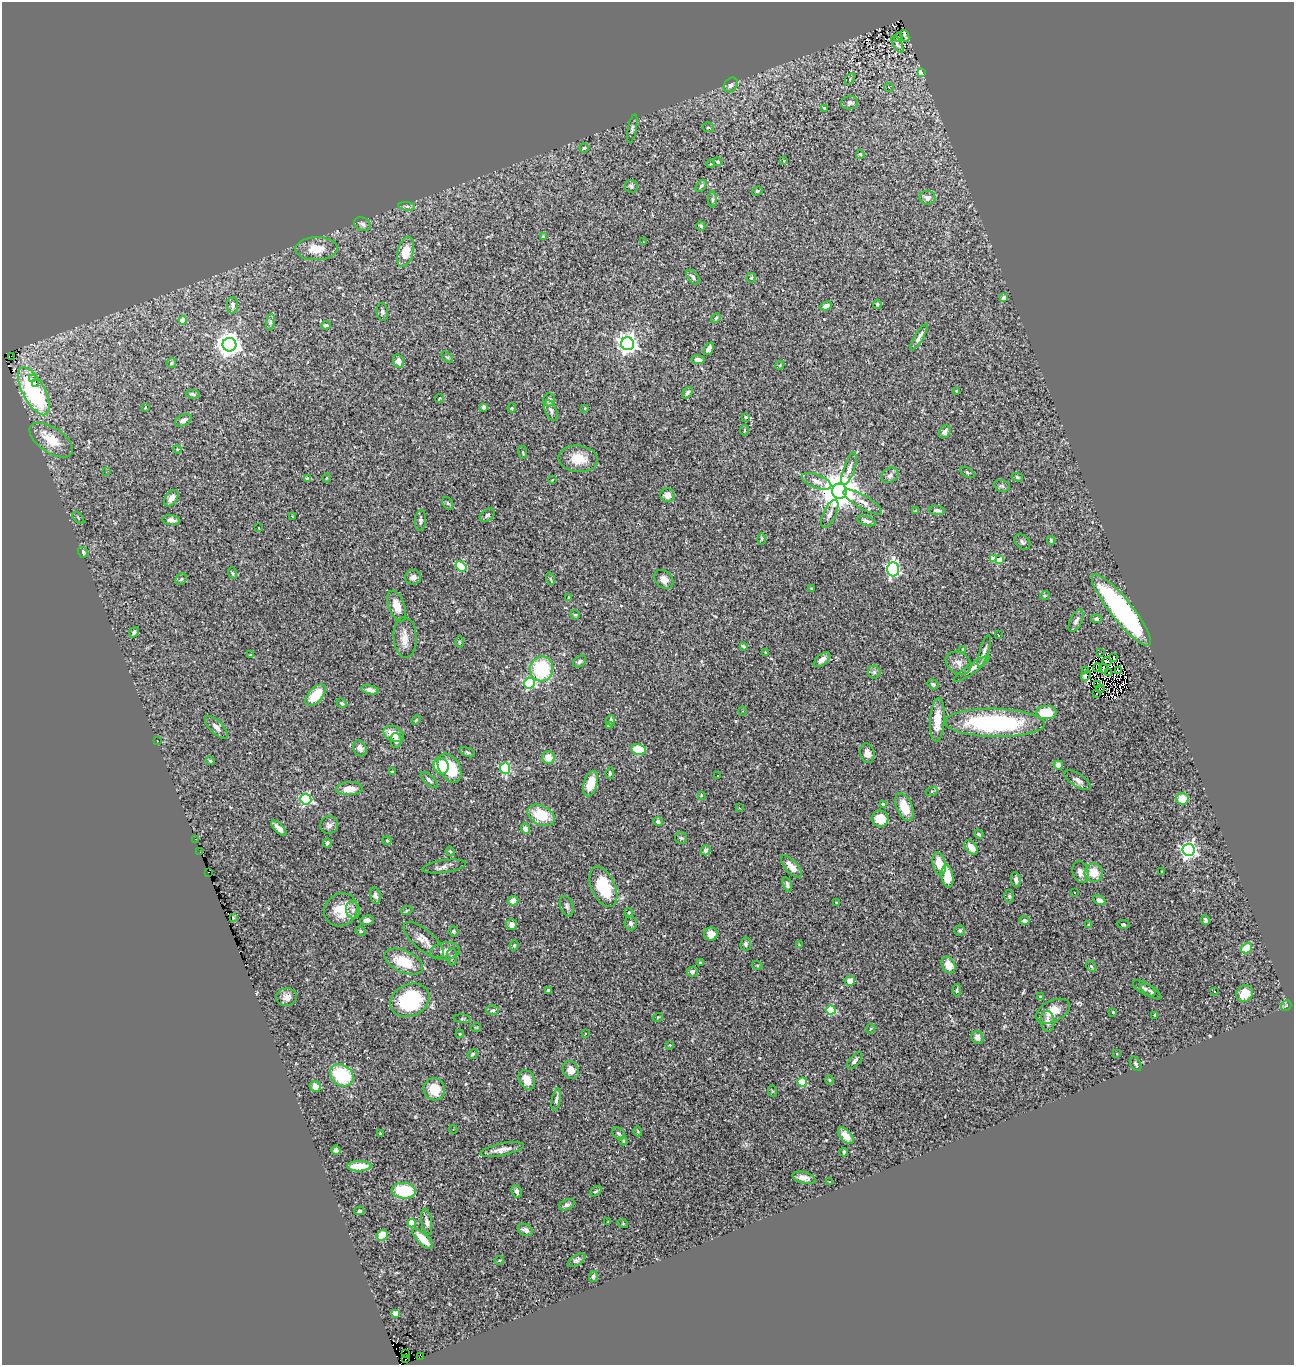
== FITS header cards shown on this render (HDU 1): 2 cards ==
NAXIS1  =                 1292
NAXIS2  =                 1363

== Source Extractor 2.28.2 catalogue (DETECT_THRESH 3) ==
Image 1292 x 1363 px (HDU 1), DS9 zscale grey, 1 PNG px = 1 image px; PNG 1296 x 1367 px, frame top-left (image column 1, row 1363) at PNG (2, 2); each listed source drawn as its Kron ellipse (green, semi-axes under 4 px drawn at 4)
Background 0.484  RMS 0.021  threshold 0.0625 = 3 sigma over >= 5 px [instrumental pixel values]
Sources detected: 316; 1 with non-positive FLUX_AUTO (blend fragments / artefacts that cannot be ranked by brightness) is neither listed nor drawn; the other 315 listed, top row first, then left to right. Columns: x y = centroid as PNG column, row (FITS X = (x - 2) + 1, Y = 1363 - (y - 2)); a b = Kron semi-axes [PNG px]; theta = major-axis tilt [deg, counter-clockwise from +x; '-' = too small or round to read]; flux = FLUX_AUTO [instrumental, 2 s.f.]
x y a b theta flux
905 36 6 2 -68 1.6
898 37 4 2 - 4
897 44 9 4 -60 3
921 72 4 4 - 27
850 79 6 3 56 1.7
731 85 8 6 48 5.3
889 87 5 3 - 1.2
850 103 9 6 11 5.3
825 108 4 4 - 1.9
708 127 5 5 - 1.9
632 129 14 4 79 3.3
584 148 5 4 - 2
860 154 4 4 - 2.7
784 161 3 3 - 4.1
718 162 4 4 - 2.3
711 164 4 3 - 1.4
631 186 6 6 - 3
701 186 7 4 51 2.6
757 191 5 4 - 2.1
927 198 8 7 - 6.3
713 200 8 4 90 3
407 206 8 4 -7 3.3
362 224 9 6 -25 4.5
701 226 5 3 - 2.2
543 237 3 3 - 2.6
643 241 2 2 - 0.74
316 249 21 11 2 28
405 252 15 8 74 28
693 277 8 5 -51 4.3
751 278 5 5 - 1.7
1004 298 4 4 - 9.8
877 304 5 3 - 2.1
233 305 8 5 -89 4.6
826 306 6 4 24 6.1
382 312 9 6 -82 3.5
716 318 6 3 45 1.8
183 320 4 4 - 29
270 322 8 4 82 3.3
326 325 4 3 - 3.2
919 337 15 4 59 7.3
628 344 6 6 - 940
229 345 7 7 - 1300
709 349 6 4 63 5.7
11 356 3 2 - 20
447 357 7 4 -43 1.6
698 360 6 4 -7 6.3
398 361 7 5 -76 8.7
171 363 5 4 - 2.1
780 365 5 3 - 1.4
32 378 2 2 - 540
36 383 2 2 - 23
34 391 26 11 -62 110
956 391 3 3 - 1.3
687 393 6 4 51 2.6
193 394 7 4 -8 2.7
439 399 4 2 - 1
549 400 6 6 - 3.7
484 407 4 4 - 3
145 408 3 3 - 2.1
512 408 4 4 - 1.3
585 408 4 4 - 1.2
551 410 11 5 -68 4.5
746 417 3 3 - 2.3
183 420 9 5 26 4.8
744 430 5 3 - 1.2
945 432 7 5 55 6.1
51 440 25 12 -34 32
177 449 4 3 - 1.3
523 452 6 4 -82 1.8
578 459 19 13 -6 27
849 469 17 5 71 8.1
106 472 2 2 - 0.71
967 472 8 4 -27 2.1
890 475 9 7 36 5
1017 477 5 4 - 2.1
326 478 4 3 - 1.1
308 479 4 3 - 3.3
552 480 3 2 - 1.1
817 481 15 6 -21 9.4
1002 486 8 6 -12 2.9
839 491 7 7 - 4400
667 495 7 7 - 8.7
171 498 9 5 53 10
863 502 22 6 -30 13
448 503 7 5 -59 2.2
937 510 8 4 -6 4.6
916 511 4 3 - 1.6
830 514 15 6 65 6
487 515 8 5 37 3.6
292 516 3 3 - 1.2
78 518 7 3 -46 1.3
171 520 9 5 -7 5.9
420 520 10 5 86 4.1
866 521 10 4 -18 4.8
259 528 3 2 - 1.2
762 539 6 4 89 1.4
1051 540 4 3 - 2.3
1022 542 9 6 -41 3.4
83 552 6 4 -56 5.1
993 559 4 4 - 22
1000 560 4 4 - 21
461 566 6 4 -39 77
893 569 7 5 89 290
232 573 6 4 -70 1.4
413 577 8 7 - 5.6
181 579 6 5 - 2.1
551 579 6 4 -69 1.7
664 580 11 8 -43 8.3
811 588 3 3 - 1.5
1045 595 5 3 - 1.1
569 598 3 3 - 2.6
397 606 16 8 -69 18
1121 610 45 10 -51 290
575 615 5 4 - 1.7
1096 619 5 4 - 3.7
1076 621 12 6 64 6.5
134 632 5 4 - 4
998 635 3 2 - 1.1
405 637 20 11 -86 16
459 642 5 3 - 1.4
743 646 4 3 - 1.6
963 649 4 3 - 1.3
984 651 17 4 73 5.3
765 652 3 3 - 1.2
1100 653 2 2 - 3.1
251 655 3 3 - 1.5
1114 657 3 2 - 1.2
822 660 10 5 38 8.1
1107 661 5 2 - 1.4
580 662 7 5 36 3.1
958 663 14 10 -33 9.3
1098 668 4 2 - 0.59
542 669 12 11 - 87
972 669 21 5 35 9.4
1103 669 5 2 - 1.4
1119 670 3 2 - 0.65
1085 671 4 2 - 1.5
874 672 6 6 - 3.3
1109 673 3 2 - 1.1
1086 676 5 4 - 5.6
530 683 5 5 - 170
933 684 5 4 - 2.7
1097 684 3 2 - 1.5
1101 688 3 2 - 1
370 690 9 4 -12 5.6
1096 694 3 2 - 2.1
316 695 13 7 47 33
342 703 5 4 - 2.2
743 711 4 3 - 1.2
1046 712 10 6 -1 40
416 720 6 3 45 1.8
611 720 5 4 - 3.4
937 720 22 7 87 28
995 723 50 14 -1 220
609 726 4 4 - 1.8
216 727 15 6 -45 8
394 734 11 7 -26 16
396 740 7 5 -89 5.9
157 741 2 2 - 0.75
360 748 8 6 -62 6
639 750 7 5 -12 40
468 752 8 4 -22 2.1
867 753 10 7 -78 8.6
548 758 6 6 - 18
210 761 4 3 - 1.8
1058 765 5 4 - 7.3
441 766 8 7 - 35
449 768 15 10 -60 56
505 768 5 5 - 130
392 772 3 2 - 1.5
610 773 6 4 82 2
717 775 3 2 - 1.2
429 780 10 4 -44 4
1077 780 15 6 -33 6.3
591 784 13 7 73 25
349 789 13 6 3 16
932 791 6 4 17 1.9
701 795 3 2 - 1.1
306 799 5 5 - 190
1182 799 6 6 - 19
883 804 4 3 - 6.7
904 807 15 8 -68 25
739 808 3 3 - 4.3
541 815 14 9 -27 41
880 819 8 8 - 26
658 821 5 4 - 3.5
329 825 9 8 - 6.4
279 828 10 4 -45 6.7
525 829 5 4 - 5.8
979 834 5 4 - 2.6
681 838 6 6 - 2.2
196 839 3 2 - 6.2
387 841 4 4 - 1.5
327 843 4 3 - 2.7
971 847 8 5 -49 13
706 850 5 4 - 5.8
1188 850 6 6 - 510
450 851 5 3 - 1.5
200 852 3 2 - 1.8
939 864 11 6 -77 21
444 866 22 6 8 6.8
791 867 14 6 -48 13
208 872 2 2 - 2
1080 872 11 8 -75 8.5
1162 872 3 2 - 0.97
1094 873 9 9 - 22
947 876 11 6 -80 28
1016 880 8 4 -83 5
787 885 8 4 -74 3.9
603 887 21 12 -66 62
1074 892 3 2 - 1.3
375 896 8 5 -75 4.8
1009 896 6 5 - 2.3
1099 900 6 4 -27 6.5
513 901 5 4 - 9.5
836 902 3 3 - 1.7
567 906 10 6 -70 4.3
341 910 17 15 42 32
353 910 8 7 - 4.9
407 910 6 3 19 1.5
629 913 5 4 - 1.9
233 917 3 2 - 1
367 920 7 5 8 5.1
1024 920 5 4 - 3.2
1206 920 5 4 - 3
630 923 7 6 - 3.5
1123 924 6 4 -2 1.7
511 925 6 5 - 7.4
1089 925 4 3 - 1.6
960 930 5 5 - 2.8
361 931 5 4 - 1.9
453 931 5 5 - 2.3
711 934 7 6 - 13
424 940 25 10 -40 15
746 944 6 5 - 3.3
514 945 5 4 - 1.5
799 945 4 4 - 1.1
1247 948 6 5 - 30
445 951 15 8 7 11
452 957 8 5 -87 2.6
404 962 20 11 -25 43
700 963 3 3 - 2.3
757 965 5 3 - 1.3
948 965 9 6 -60 15
1091 966 6 4 -53 2
692 972 5 5 - 4.2
850 981 5 5 - 12
1144 988 12 6 -30 4.5
548 990 3 3 - 4.2
957 990 6 3 87 2
1151 991 12 5 -33 3.2
1215 992 3 3 - 3.2
1245 994 9 8 - 17
287 997 10 8 10 7.6
1040 997 4 3 - 3.7
410 1000 20 16 27 110
1286 1005 5 5 - 2
492 1010 6 5 - 3.2
831 1010 4 4 - 87
1053 1011 18 10 25 23
1113 1012 3 3 - 1.2
1155 1015 4 3 - 5.2
658 1017 5 3 - 1.3
462 1019 8 3 -5 1.9
1048 1021 10 7 -83 8.5
476 1027 5 3 - 1.2
871 1029 5 3 - 1.5
586 1033 3 2 - 1.2
460 1034 4 4 - 1.5
977 1037 7 6 - 6.9
670 1045 3 2 - 0.85
472 1054 6 4 41 2.4
1116 1054 3 2 - 1.5
855 1061 10 5 49 4.6
1136 1064 8 5 -59 2.7
571 1070 9 7 -56 11
342 1075 13 10 -35 80
527 1080 10 7 -62 17
830 1080 4 3 - 1.3
802 1082 4 4 - 55
315 1087 6 5 - 9.8
434 1089 11 10 - 27
772 1091 6 3 -72 1.7
556 1099 11 4 80 4.3
453 1130 4 3 - 0.96
638 1131 5 3 - 1.5
380 1133 3 2 - 1.1
618 1133 7 5 -44 2.5
846 1136 10 5 -48 16
623 1141 4 4 - 1.2
502 1149 22 6 12 9.9
336 1150 4 4 - 5.8
844 1152 4 3 - 2.3
359 1166 12 5 1 25
804 1178 12 5 -14 7.8
830 1182 3 2 - 1.1
404 1191 12 7 -5 62
516 1191 6 4 -65 5.3
596 1191 6 3 35 1.7
567 1205 8 5 23 3.8
359 1211 5 4 - 2.8
427 1222 13 5 -80 5.2
608 1222 3 2 - 1
412 1223 4 4 - 31
623 1224 5 3 - 1.2
525 1230 8 5 -28 6.8
382 1236 6 5 - 26
423 1239 13 5 -44 22
499 1260 4 3 - 1.2
577 1260 10 5 29 3.4
593 1276 5 4 - 3.8
396 1313 4 4 - 26
406 1354 3 2 - 15
421 1356 3 2 - 38
406 1359 3 2 - 57
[1 non-positive-flux detection neither listed nor drawn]